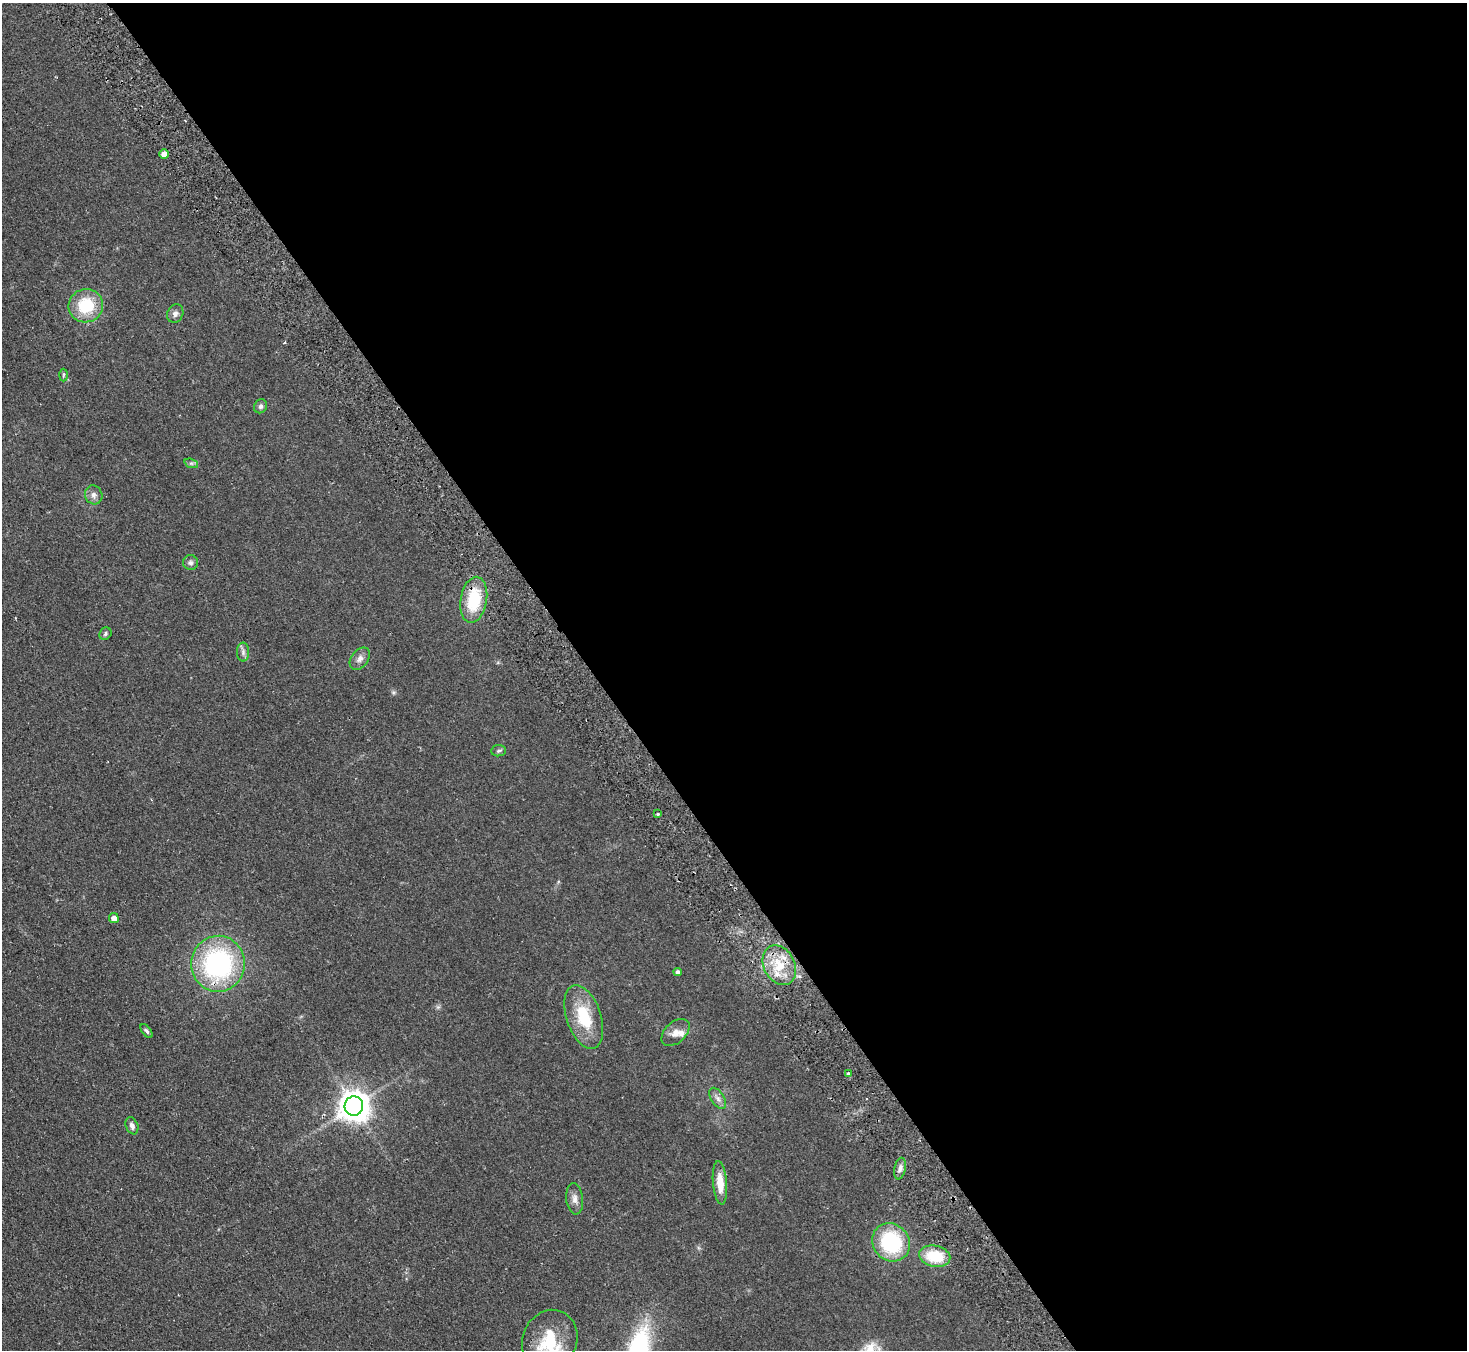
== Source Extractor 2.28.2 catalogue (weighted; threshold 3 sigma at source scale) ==
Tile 8 of 4 x 4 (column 4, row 2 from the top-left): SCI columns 4445-5909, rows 2892-4239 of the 5958 x 5920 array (HDU 1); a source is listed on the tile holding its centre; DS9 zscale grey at full resolution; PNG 1469 x 1352 px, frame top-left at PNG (2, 3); each listed source drawn as its Kron ellipse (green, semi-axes under 4 px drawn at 4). Shown black and unused: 60% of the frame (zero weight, under 2 of 3 exposures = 3% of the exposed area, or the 3 px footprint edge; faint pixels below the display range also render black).
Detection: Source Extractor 2.28.2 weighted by HDU 2 'WHT'; one run over the whole footprint, this tile lists its part. Background 0.106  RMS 0.013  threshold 0.0605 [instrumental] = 3 sigma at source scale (4.5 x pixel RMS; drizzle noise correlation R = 1.50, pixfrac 1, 0.05/0.05 arcsec/px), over >= 5 px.
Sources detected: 33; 2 inside a brighter listed object's ellipse — not listed separately; the other 31 listed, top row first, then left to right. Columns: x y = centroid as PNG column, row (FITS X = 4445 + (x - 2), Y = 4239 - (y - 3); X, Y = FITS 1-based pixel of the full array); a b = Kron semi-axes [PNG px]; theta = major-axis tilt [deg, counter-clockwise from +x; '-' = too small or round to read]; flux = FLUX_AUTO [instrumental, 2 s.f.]
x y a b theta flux
164 154 4 4 - 15
86 306 17 16 - 55
175 314 9 8 - 5.4
63 375 6 4 88 1.8
260 406 7 6 - 3.3
191 463 7 4 -18 2.6
94 495 9 8 - 5.9
191 563 7 7 - 4.1
474 600 23 13 80 56
105 634 6 5 - 2.6
243 652 9 6 -90 4.7
360 659 12 8 52 7
499 751 7 5 4 2.7
658 814 4 3 - 1.7
114 918 5 5 - 9.5
218 964 28 27 - 200
779 965 21 15 -62 36
678 972 4 4 - 4.9
584 1017 33 17 -72 55
147 1031 8 4 -52 2.7
675 1032 16 10 43 11
848 1074 3 3 - 17
718 1098 12 6 -57 5.8
354 1106 10 9 - 2000
132 1126 9 6 -68 5.3
900 1169 11 5 79 5.2
720 1183 22 7 -85 22
575 1199 16 8 -84 8.2
891 1242 20 18 -46 97
935 1256 16 10 -11 46
550 1340 31 27 64 58
Overlapping masked pixels (flux is a lower limit): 2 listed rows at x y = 474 600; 779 965
Isophote crosses this tile's border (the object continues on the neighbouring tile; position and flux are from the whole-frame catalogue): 1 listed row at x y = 550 1340